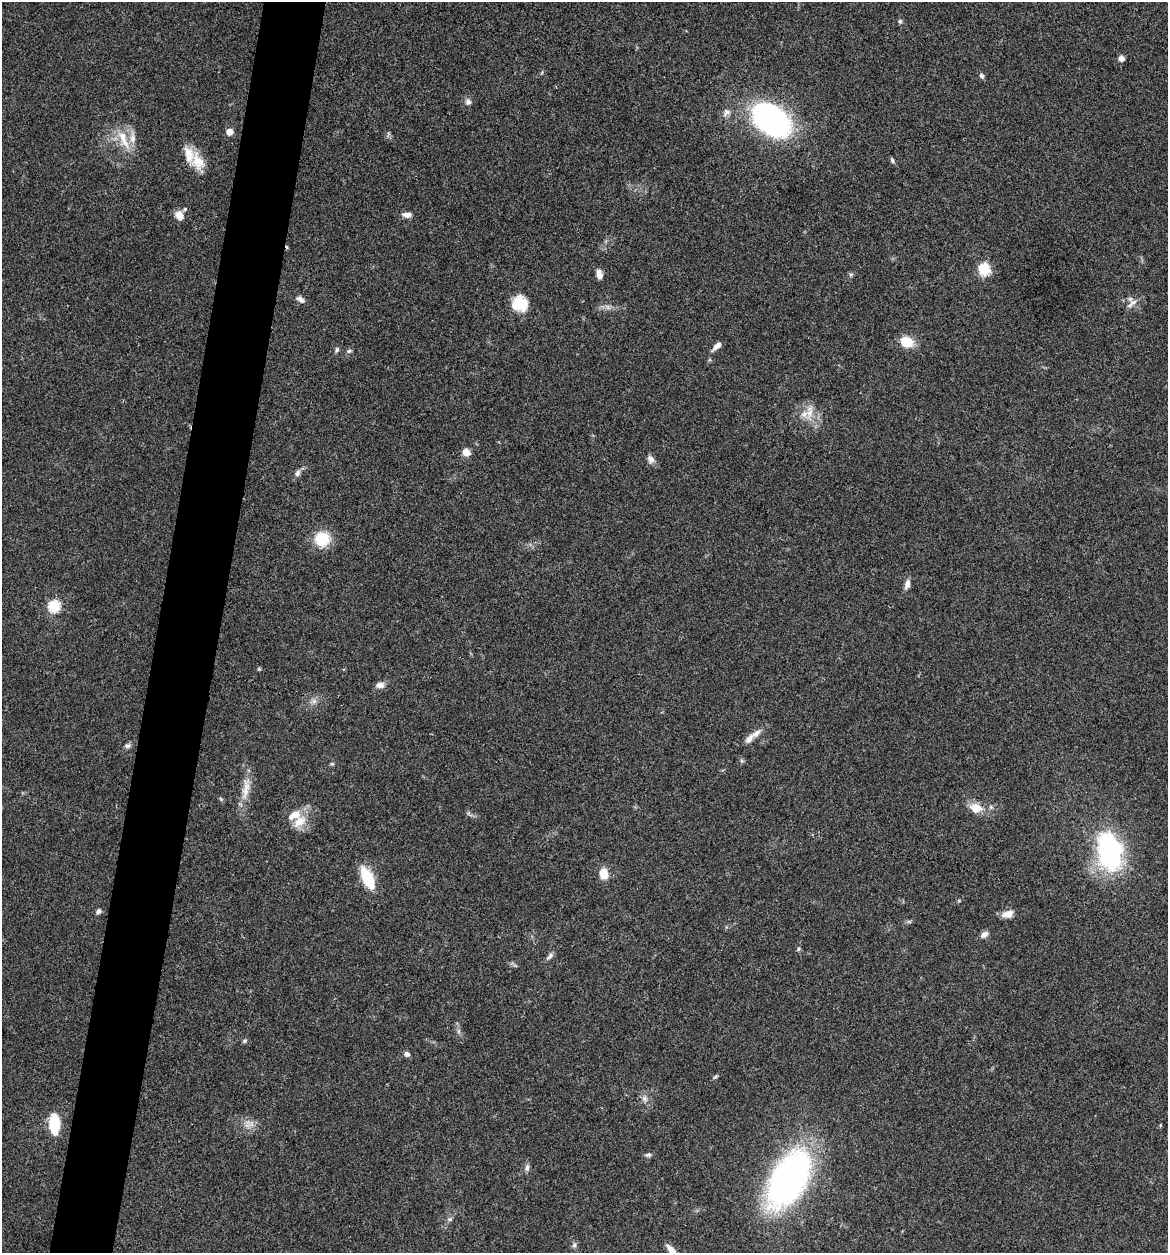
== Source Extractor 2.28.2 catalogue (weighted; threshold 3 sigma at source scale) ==
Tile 7 of 4 x 4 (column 3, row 2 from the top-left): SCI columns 2456-3621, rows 2510-3760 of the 5032 x 5014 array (HDU 1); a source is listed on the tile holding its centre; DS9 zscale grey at full resolution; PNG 1170 x 1255 px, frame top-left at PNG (2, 2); no overlay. Shown black and unused: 5% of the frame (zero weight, under 3 of 4 exposures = <1% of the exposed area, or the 3 px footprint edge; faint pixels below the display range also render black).
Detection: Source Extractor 2.28.2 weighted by HDU 2 'WHT'; one run over the whole footprint, this tile lists its part. Background 0.0606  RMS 0.0053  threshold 0.0238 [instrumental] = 3 sigma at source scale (4.5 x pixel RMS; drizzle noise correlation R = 1.50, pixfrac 1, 0.05/0.05 arcsec/px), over >= 5 px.
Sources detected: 71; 6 inside a brighter listed object's ellipse — not listed separately; the other 65 listed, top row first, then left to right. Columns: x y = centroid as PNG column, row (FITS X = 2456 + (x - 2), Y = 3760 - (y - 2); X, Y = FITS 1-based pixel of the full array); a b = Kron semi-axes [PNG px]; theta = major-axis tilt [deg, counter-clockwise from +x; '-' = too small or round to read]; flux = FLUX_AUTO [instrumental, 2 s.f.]
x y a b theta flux
900 21 6 5 - 1.1
1121 58 6 6 - 2.6
982 76 8 5 -58 1.2
468 102 8 7 - 2.3
726 112 12 9 42 2.9
771 119 37 24 -36 150
229 132 5 5 - 8.6
388 134 9 3 68 0.95
123 140 33 11 -66 12
892 160 8 4 -62 1
198 162 27 16 -66 11
185 209 6 4 47 0.81
407 215 12 7 -3 2.9
179 216 11 8 -68 5.1
985 269 6 6 - 60
599 274 10 6 -77 3.4
851 275 7 5 68 1
300 299 11 7 -33 2.4
520 303 17 17 - 14
1132 303 18 6 39 2.8
608 307 9 6 -37 1.9
906 342 14 11 -21 11
717 346 13 5 44 3.2
337 350 7 5 64 1.3
349 351 8 5 15 1
810 412 27 9 84 6.6
466 452 10 9 - 4
651 459 11 8 -63 2.7
297 473 9 7 52 2.1
322 539 15 15 - 18
907 584 14 7 76 3.1
54 606 6 6 - 55
259 669 5 5 - 0.59
380 685 12 8 3 2.8
314 701 7 6 - 1.8
756 733 15 7 41 3.6
127 745 9 6 5 1.6
332 764 6 4 -12 0.84
246 787 27 10 81 8.4
221 799 6 4 -47 0.74
976 808 17 12 -18 8.3
299 822 21 13 42 10
1110 850 25 17 -79 120
604 874 13 10 -83 7.1
368 878 23 10 -64 23
98 911 6 5 - 1.6
1008 914 15 9 19 4.3
909 922 7 4 -1 0.92
984 934 10 7 37 2.7
798 949 7 5 54 0.96
550 956 11 5 46 1.8
515 965 7 4 -19 0.83
458 1031 7 4 -90 1.2
245 1041 7 5 42 0.94
407 1054 7 6 - 1.9
716 1077 8 4 40 0.93
645 1098 12 8 -73 2.9
54 1124 20 10 -89 19
249 1124 17 11 8 5
1160 1125 5 4 - 0.53
648 1155 9 6 6 1.4
527 1167 11 6 84 1.7
789 1179 46 25 60 250
450 1219 8 6 21 1.3
574 1245 8 6 89 1.4